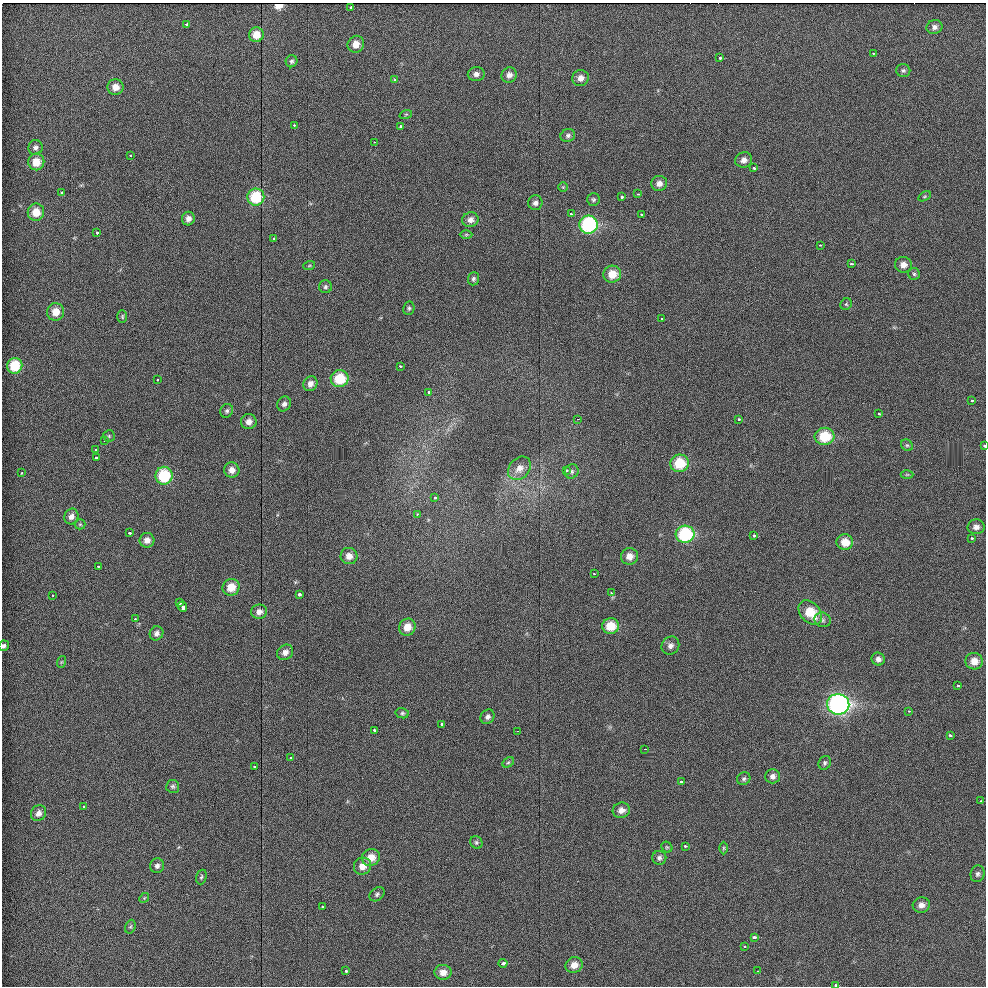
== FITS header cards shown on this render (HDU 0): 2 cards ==
NAXIS1  =                  984 / Axis length
NAXIS2  =                  984 / Axis length

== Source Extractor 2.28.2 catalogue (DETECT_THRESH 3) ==
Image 984 x 984 px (HDU 0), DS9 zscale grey, 1 PNG px = 1 image px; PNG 988 x 988 px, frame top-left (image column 1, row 984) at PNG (2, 3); each listed source drawn as its Kron ellipse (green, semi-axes under 4 px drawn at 4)
Background 34.2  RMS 5.2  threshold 15.5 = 3 sigma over >= 5 px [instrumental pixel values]
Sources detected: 163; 1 with non-positive FLUX_AUTO (blend fragments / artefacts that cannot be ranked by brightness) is neither listed nor drawn; the other 162 listed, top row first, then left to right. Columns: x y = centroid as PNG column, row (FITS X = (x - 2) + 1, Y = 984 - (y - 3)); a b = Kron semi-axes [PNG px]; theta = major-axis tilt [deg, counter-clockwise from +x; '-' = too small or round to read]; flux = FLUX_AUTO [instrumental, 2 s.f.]
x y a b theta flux
350 7 3 3 - 1100
187 24 4 3 - 2300
934 27 8 7 - 1500
256 35 7 7 - 4700
356 44 8 8 - 3400
873 53 3 2 - 360
720 58 3 3 - 1100
292 61 6 6 - 810
903 70 7 6 - 870
476 74 8 7 - 1600
509 75 8 7 - 1900
580 78 8 8 - 2300
395 80 3 3 - 730
115 87 8 7 - 3200
406 114 6 4 19 490
294 125 3 3 - 580
401 126 3 3 - 1400
568 136 7 6 - 1100
374 142 3 2 - 350
35 147 7 7 - 1300
130 156 3 2 - 580
744 160 8 7 - 1900
36 162 8 8 - 5200
753 168 4 3 - 1300
659 183 8 7 - 2000
563 187 5 5 - 370
62 193 3 3 - 1500
638 194 4 3 - 510
925 196 7 4 31 460
256 197 8 8 - 15000
621 197 3 3 - 1600
593 200 6 6 - 770
535 203 7 7 - 1400
36 212 8 8 - 5100
571 214 3 2 - 880
641 214 3 3 - 540
188 219 7 6 - 1800
470 220 8 7 - 1900
589 225 9 9 - 34000
97 233 3 3 - 1400
466 234 6 4 1 510
273 238 3 3 - 930
820 245 3 3 - 310
851 264 3 2 - 540
903 265 8 7 - 2500
309 266 6 4 20 440
612 274 9 8 - 5700
914 274 6 6 - 710
473 279 6 5 - 830
325 287 6 6 - 760
846 304 6 5 - 600
409 308 7 5 80 730
56 312 9 8 - 4500
122 317 6 4 -90 500
662 319 3 2 - 410
15 366 8 7 - 11000
400 366 3 2 - 740
340 379 9 8 - 11000
157 380 3 2 - 530
310 384 8 7 - 2000
428 392 3 3 - 1200
971 400 3 3 - 560
284 404 8 6 57 1300
227 411 7 6 - 810
879 414 3 2 - 550
577 419 3 2 - 2200
738 419 3 3 - 670
249 422 8 7 - 2200
109 436 6 6 - 540
825 436 10 8 6 11000
104 441 3 2 - 2800
907 445 6 5 - 670
984 446 3 2 - 790
96 450 3 3 - 930
96 458 3 3 - 1300
679 463 9 8 - 11000
519 468 13 10 48 3300
232 470 8 7 - 2400
566 470 3 2 - 840
572 471 7 6 - 930
22 473 3 3 - 770
907 474 6 4 1 430
164 476 9 8 - 17000
435 498 3 3 - 790
417 514 3 3 - 510
71 516 8 7 - 1900
80 524 5 5 - 470
976 527 8 7 - 1700
129 533 3 3 - 910
685 534 9 8 - 24000
754 536 3 3 - 1200
972 538 3 2 - 850
147 540 7 7 - 2300
845 542 8 8 - 5000
349 556 8 8 - 2800
629 556 8 8 - 2900
98 566 3 2 - 910
594 574 3 2 - 390
231 587 8 8 - 5200
611 593 3 3 - 450
299 594 3 3 - 2700
53 595 3 3 - 550
180 603 4 3 - 2600
182 607 5 3 - 4900
259 612 8 7 - 2100
810 612 14 10 -48 8900
135 619 3 3 - 660
822 620 8 7 - 1100
611 626 8 8 - 7500
407 627 8 8 - 4500
156 633 7 6 - 1500
4 646 5 5 - 850
670 646 9 8 - 1900
285 652 8 7 - 2100
878 659 7 6 - 1500
974 661 8 8 - 3500
61 662 6 3 71 410
957 686 3 3 - 660
838 704 11 10 - 94000
909 711 3 2 - 560
402 713 6 5 - 670
487 717 7 6 - 1200
442 724 3 3 - 2100
374 730 3 3 - 930
517 731 2 2 - 3900
950 736 3 3 - 890
644 749 3 2 - 820
290 758 3 3 - 740
508 762 6 4 29 520
825 763 7 6 - 770
254 766 3 3 - 670
772 776 7 7 - 1500
744 779 7 6 - 890
681 782 3 3 - 1100
173 786 6 6 - 790
981 801 3 3 - 590
83 806 3 3 - 850
621 810 8 7 - 2300
39 813 8 7 - 2100
476 842 6 6 - 680
685 846 3 3 - 560
667 847 6 5 - 470
724 848 6 4 90 470
371 857 9 8 - 4600
659 858 7 7 - 1100
157 866 7 7 - 1300
362 866 9 8 - 3000
977 874 8 7 - 1100
201 877 7 5 71 610
377 894 8 6 40 850
144 898 5 4 - 370
921 905 8 7 - 2100
322 907 3 3 - 460
130 927 7 5 71 620
754 937 4 3 - 1900
744 947 3 3 - 530
503 963 4 3 - 2700
574 965 9 7 32 3000
346 971 3 3 - 1100
757 971 2 2 - 180
443 972 8 7 - 2700
835 985 4 3 - 1000
At the frame edge (FLAGS 8, measured only in part): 3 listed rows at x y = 984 446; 4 646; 835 985
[1 non-positive-flux detection neither listed nor drawn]